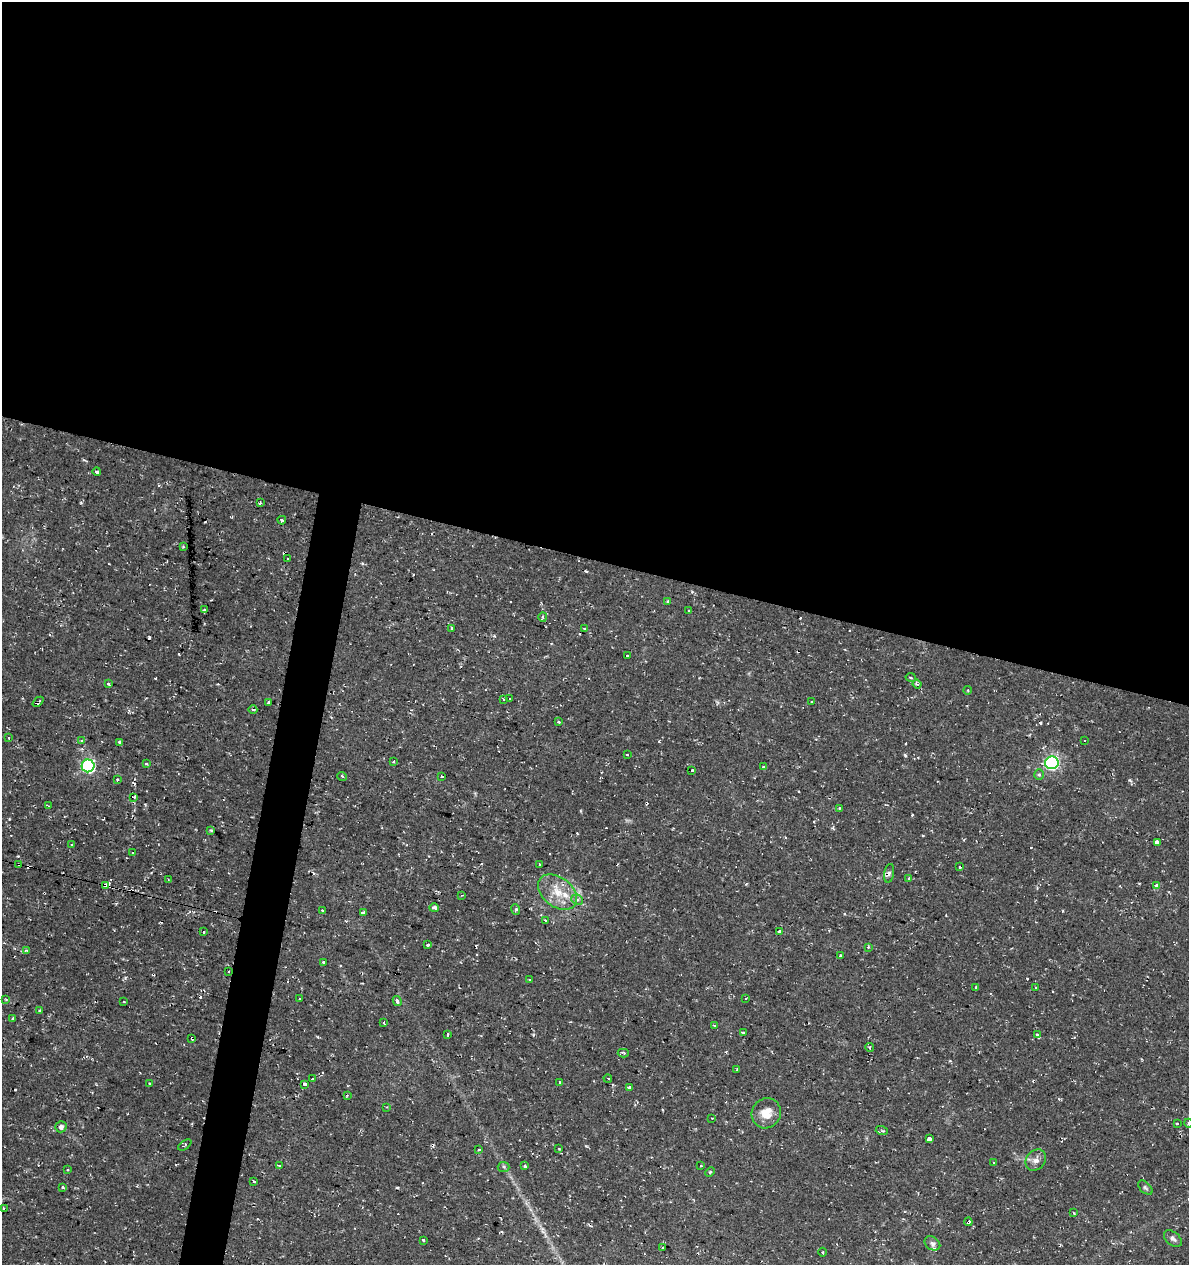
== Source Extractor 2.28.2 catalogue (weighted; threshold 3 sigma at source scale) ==
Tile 3 of 4 x 4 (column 3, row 1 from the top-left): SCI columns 2655-3841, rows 3790-5052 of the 5249 x 5063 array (HDU 1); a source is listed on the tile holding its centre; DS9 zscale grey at full resolution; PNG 1191 x 1267 px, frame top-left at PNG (2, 2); each listed source drawn as its Kron ellipse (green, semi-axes under 4 px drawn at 4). Shown black and unused: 47% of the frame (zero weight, under 2 of 3 exposures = <1% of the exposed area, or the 3 px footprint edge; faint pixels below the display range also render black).
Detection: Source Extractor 2.28.2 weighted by HDU 2 'WHT'; one run over the whole footprint, this tile lists its part. Background 0.0333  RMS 0.0042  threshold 0.0187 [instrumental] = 3 sigma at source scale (4.5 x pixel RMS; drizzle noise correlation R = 1.50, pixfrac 1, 0.0396/0.0396 arcsec/px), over >= 5 px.
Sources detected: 165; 38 cosmic-ray / hot-pixel residue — neither listed nor drawn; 2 inside a brighter listed object's ellipse — not listed separately; the other 125 listed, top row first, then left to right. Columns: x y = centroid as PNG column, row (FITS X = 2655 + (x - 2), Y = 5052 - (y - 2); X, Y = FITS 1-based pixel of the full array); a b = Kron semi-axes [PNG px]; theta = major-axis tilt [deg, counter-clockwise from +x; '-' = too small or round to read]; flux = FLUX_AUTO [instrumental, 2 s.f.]
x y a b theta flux
97 472 4 3 - 2.3
260 503 3 3 - 1.5
282 520 4 3 - 2.6
183 547 4 4 - 0.46
288 559 3 3 - 0.57
668 602 4 3 - 0.69
205 609 3 3 - 1.4
689 611 3 3 - 0.99
543 617 5 4 - 1.8
452 628 3 3 - 2.1
584 628 4 2 - 0.34
627 656 3 3 - 1
911 677 5 3 - 0.48
109 684 3 3 - 1.8
917 684 4 4 - 0.66
968 690 4 3 - 0.38
504 699 3 2 - 0.58
509 699 3 3 - 0.63
38 702 6 3 42 1.8
269 702 3 3 - 1
811 702 4 3 - 0.55
253 710 4 2 - 0.42
558 722 3 3 - 1.1
9 738 3 2 - 0.71
82 740 4 3 - 1.8
1085 741 3 3 - 5.1
120 742 4 3 - 3.5
627 755 3 2 - 0.67
394 762 3 3 - 0.88
1052 763 6 6 - 88
146 764 3 3 - 0.55
88 766 6 6 - 69
764 767 3 3 - 0.64
692 770 3 3 - 1.2
1039 775 5 5 - 0.71
342 776 5 3 - 0.42
442 777 3 3 - 5.2
117 780 3 3 - 0.44
134 797 4 3 - 0.61
48 806 3 3 - 0.5
840 808 4 3 - 0.39
211 830 4 3 - 0.52
1157 842 4 3 - 37
72 844 3 2 - 0.33
132 853 3 2 - 0.76
19 864 3 3 - 0.76
540 865 3 3 - 0.85
959 867 3 3 - 1.6
889 873 9 5 80 0.99
909 879 3 3 - 1.6
168 880 3 2 - 0.34
1157 885 4 3 - 2.1
106 886 4 3 - 180
557 892 22 14 -38 8.8
462 895 4 2 - 0.36
577 900 6 5 - 1.5
434 908 5 4 - 2.5
516 909 5 3 - 0.78
323 910 3 3 - 2.1
363 912 4 3 - 1.6
545 920 3 3 - 1.7
779 931 4 3 - 17
204 932 3 2 - 0.74
428 945 3 3 - 2.8
868 947 4 3 - 0.53
27 951 4 4 - 0.95
840 956 3 3 - 2.9
323 962 3 3 - 0.81
229 972 3 2 - 0.5
530 980 3 3 - 0.71
976 987 3 3 - 0.51
1036 987 3 2 - 0.57
746 998 3 3 - 0.91
6 999 4 2 - 0.38
300 999 3 3 - 1.1
124 1001 3 2 - 0.33
397 1001 5 4 - 1.8
40 1011 3 3 - 1.9
13 1019 3 3 - 0.72
384 1023 3 3 - 1.3
714 1025 3 2 - 0.36
743 1033 3 3 - 0.51
448 1035 3 3 - 1.3
1037 1035 4 3 - 3.2
192 1038 3 3 - 3.1
870 1048 4 4 - 0.79
623 1053 6 3 4 0.93
737 1070 3 2 - 0.54
313 1079 3 3 - 1.7
608 1079 4 3 - 1.4
560 1082 4 3 - 0.52
150 1084 3 3 - 0.62
305 1084 4 3 - 0.88
629 1087 3 3 - 1.7
347 1096 4 2 - 0.37
387 1107 2 2 - 0.4
766 1113 15 14 - 6.6
712 1118 2 2 - 0.32
1188 1123 4 3 - 0.37
1177 1124 3 2 - 0.35
61 1127 5 5 - 1.6
882 1131 6 3 -18 0.57
929 1139 3 3 - 61
185 1145 7 3 37 0.49
559 1149 3 2 - 0.28
479 1150 3 2 - 0.54
1036 1160 11 9 50 2.4
993 1163 3 3 - 1.3
279 1166 3 3 - 0.91
525 1166 3 3 - 1.8
701 1166 3 3 - 0.64
504 1167 6 5 - 0.77
68 1170 3 3 - 0.96
710 1172 5 3 - 0.49
254 1181 3 3 - 1.5
63 1188 3 3 - 1.5
1145 1188 9 5 -45 0.86
4 1208 3 3 - 0.8
1074 1213 3 2 - 0.34
968 1222 4 3 - 5.2
1173 1239 10 6 -40 1.5
423 1240 3 3 - 1.3
932 1243 8 6 -35 1.3
663 1247 3 2 - 0.36
823 1252 4 3 - 0.41
Overlapping masked pixels (flux is a lower limit): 6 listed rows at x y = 38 702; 19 864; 106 886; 229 972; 192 1038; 968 1222
Isophote crosses this tile's border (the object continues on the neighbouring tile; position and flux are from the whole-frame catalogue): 1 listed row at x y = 1188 1123
Unlisted compact peaks at least as high as the median listed source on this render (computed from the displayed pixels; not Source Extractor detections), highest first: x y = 905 755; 1129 780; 125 978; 586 1146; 659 741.